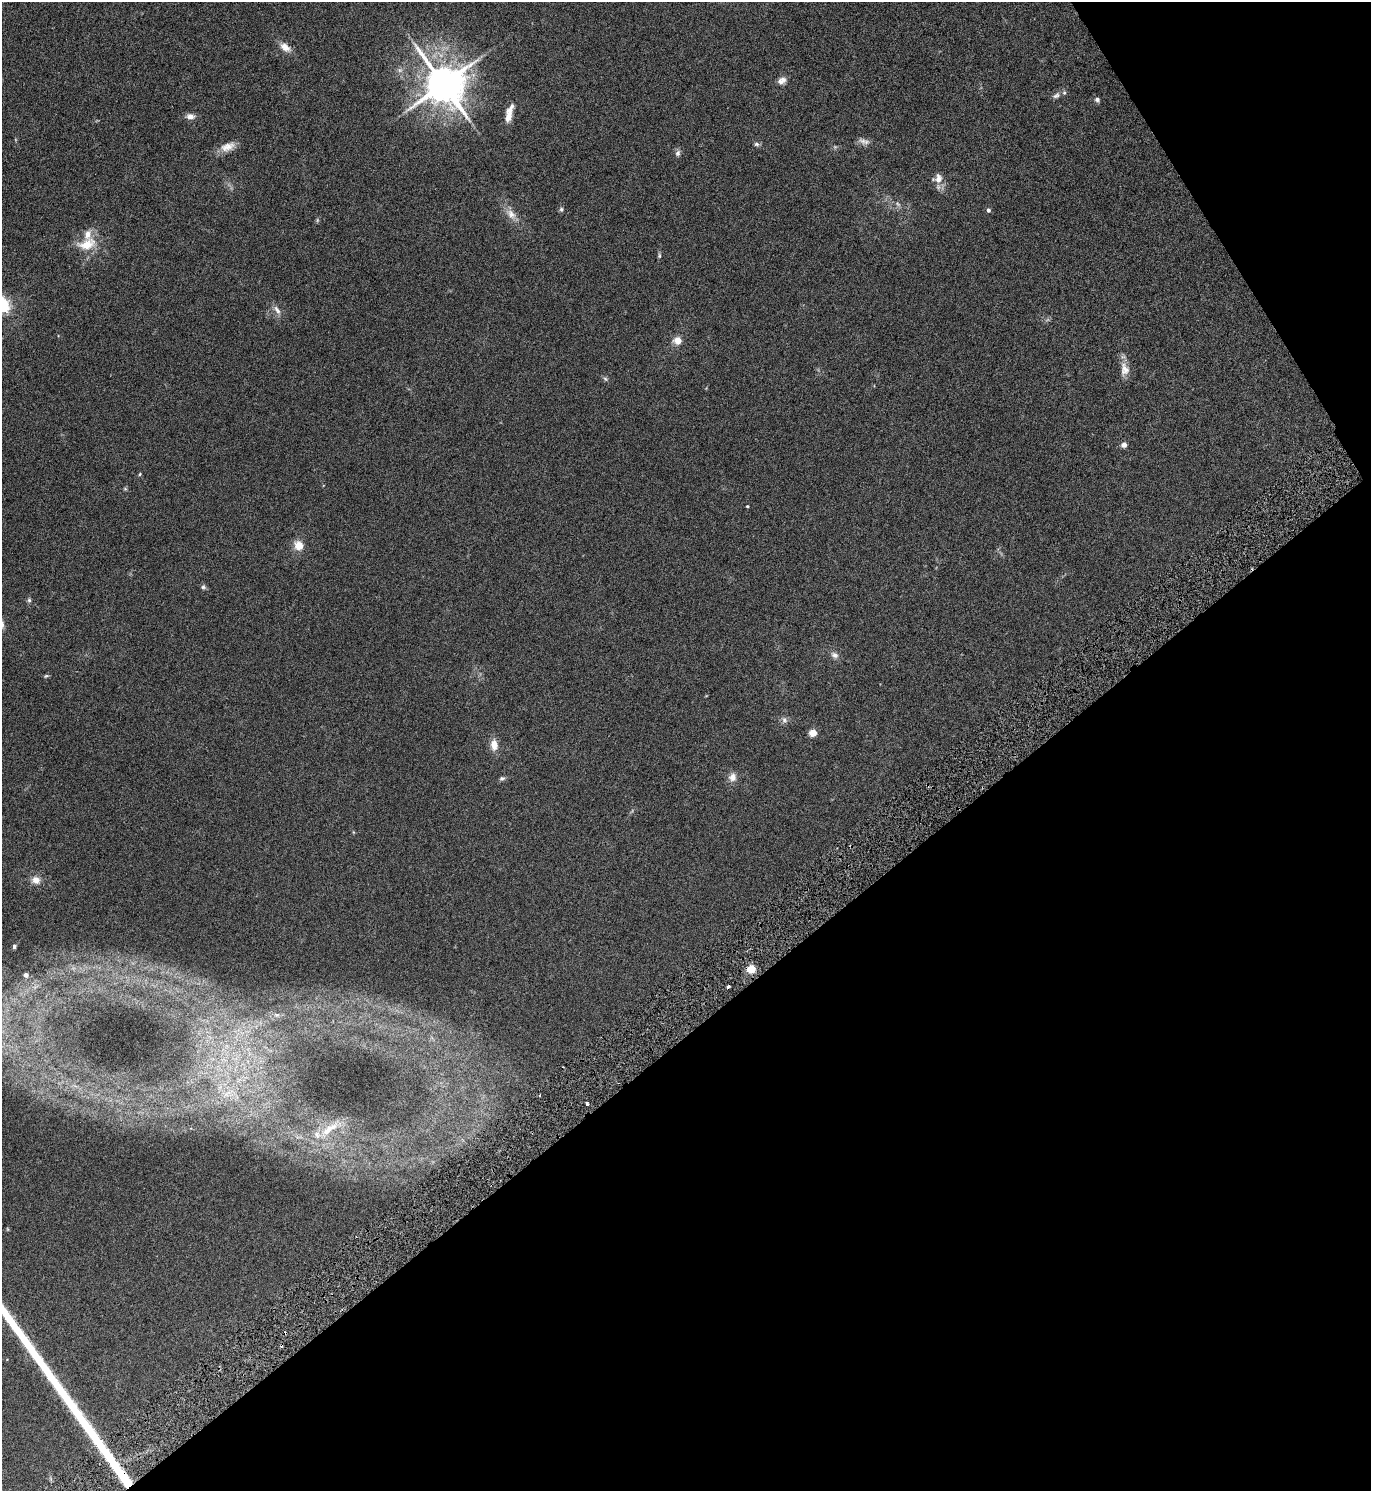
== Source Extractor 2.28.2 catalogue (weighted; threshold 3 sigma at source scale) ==
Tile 12 of 4 x 4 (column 4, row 3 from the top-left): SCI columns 4272-5640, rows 1494-2982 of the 5945 x 5961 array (HDU 1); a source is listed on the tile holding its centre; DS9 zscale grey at full resolution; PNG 1373 x 1493 px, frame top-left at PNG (2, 2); no overlay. Shown black and unused: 35% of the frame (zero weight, under 3 of 6 exposures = <1% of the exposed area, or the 3 px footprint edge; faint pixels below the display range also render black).
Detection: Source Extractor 2.28.2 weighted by HDU 2 'WHT'; one run over the whole footprint, this tile lists its part. Background 0.0303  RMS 0.0036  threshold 0.0148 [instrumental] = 3 sigma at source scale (4.09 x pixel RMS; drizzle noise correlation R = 1.36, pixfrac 0.8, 0.05/0.05 arcsec/px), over >= 5 px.
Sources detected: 56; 2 too faint to see at this stretch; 3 cosmic-ray / hot-pixel residue — not listed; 3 inside a brighter listed object's ellipse — not listed separately; the other 48 listed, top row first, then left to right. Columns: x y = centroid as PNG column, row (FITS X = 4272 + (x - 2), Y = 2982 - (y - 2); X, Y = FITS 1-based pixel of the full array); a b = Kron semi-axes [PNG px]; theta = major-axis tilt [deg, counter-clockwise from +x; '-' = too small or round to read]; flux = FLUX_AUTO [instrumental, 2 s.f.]
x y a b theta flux
285 47 15 9 -37 3
782 81 12 9 34 1.9
443 84 14 13 - 820
1056 95 12 7 29 1.3
1097 100 6 6 - 0.95
509 113 23 7 74 3.7
190 116 11 7 0 1.9
864 141 17 8 -12 1.8
756 144 7 6 - 0.83
228 147 20 11 22 3.5
678 153 9 7 76 1.1
938 179 13 9 82 2.9
898 204 9 5 -48 0.89
561 209 6 6 - 0.65
988 210 5 5 - 0.82
511 214 19 10 -50 3.4
317 220 6 5 - 0.45
87 244 30 16 14 7.9
659 255 8 5 85 0.59
2 305 6 6 - 110
277 310 15 7 -58 1.8
678 340 5 5 - 6.7
1124 369 20 12 -87 3.5
605 379 7 6 - 0.64
1124 445 6 6 - 1.6
140 474 5 4 - 0.35
125 489 6 4 -1 0.41
747 506 3 3 - 0.33
298 545 12 10 -64 3.8
203 587 7 7 - 0.71
29 600 7 5 -89 0.67
834 655 11 8 -34 1.5
46 676 8 4 14 0.48
784 720 10 8 -87 1.3
813 733 5 4 - 9.2
494 745 13 8 -87 3.6
732 777 12 9 79 2.4
502 778 8 5 16 0.75
353 832 5 3 - 0.28
36 880 12 10 -14 2.7
14 946 6 4 61 0.65
751 969 5 5 - 14
26 975 7 6 - 1.2
277 1015 8 6 -2 1
227 1094 14 6 36 2.3
587 1103 4 3 - 0.93
329 1129 34 10 35 6.9
8 1229 6 4 -88 0.29
Isophote crosses this tile's border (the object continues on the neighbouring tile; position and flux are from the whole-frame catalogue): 1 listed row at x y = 2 305